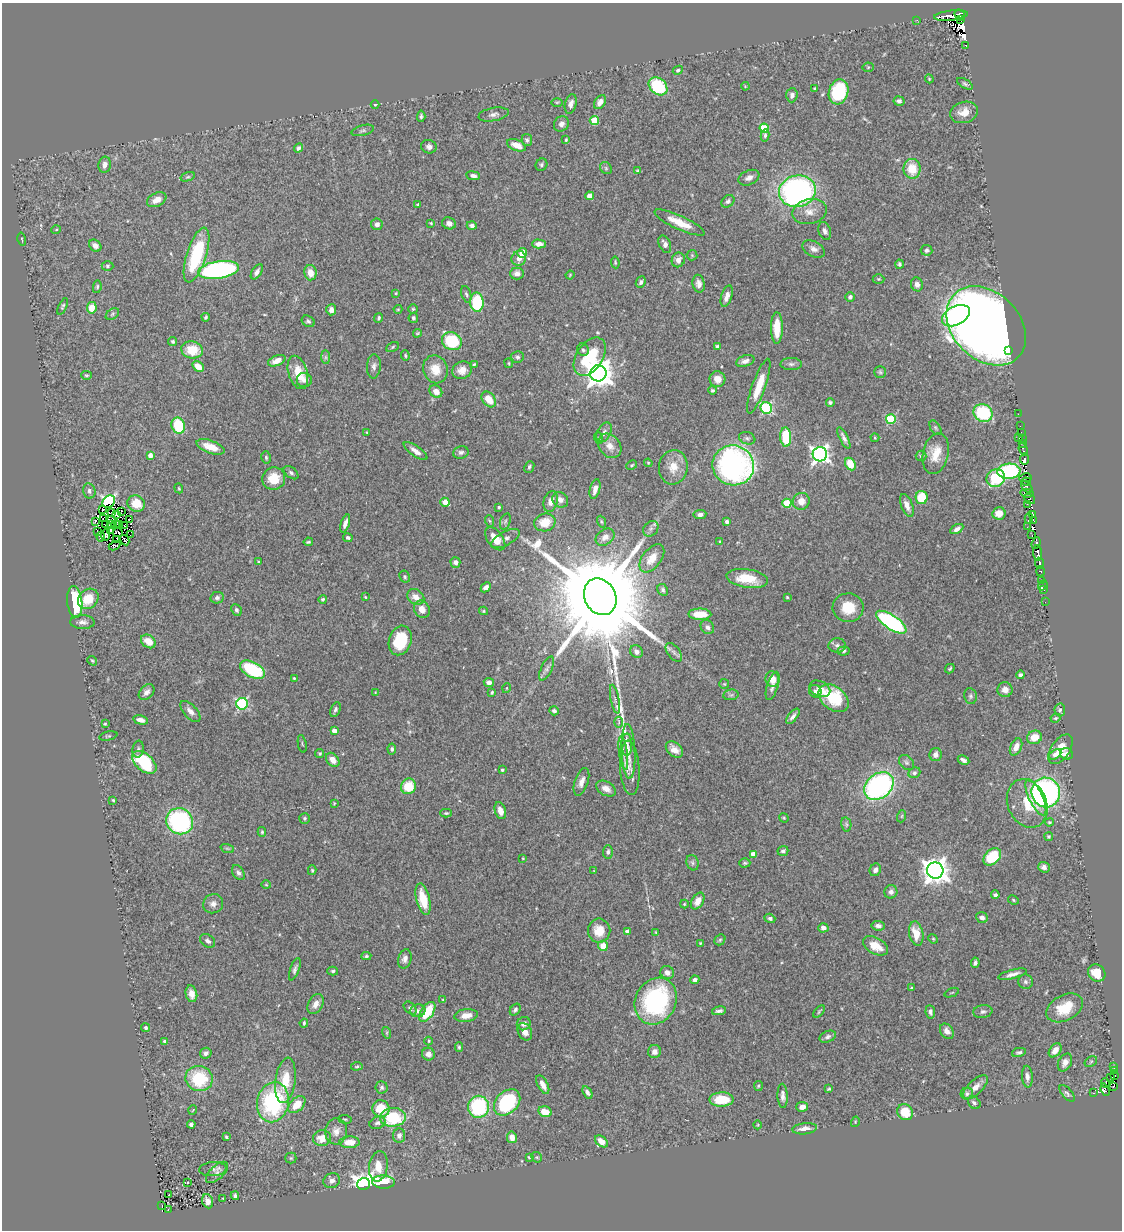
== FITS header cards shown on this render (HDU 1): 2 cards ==
NAXIS1  =                 1120
NAXIS2  =                 1228

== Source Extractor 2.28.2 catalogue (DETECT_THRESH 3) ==
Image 1120 x 1228 px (HDU 1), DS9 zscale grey, 1 PNG px = 1 image px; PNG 1124 x 1232 px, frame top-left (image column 1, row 1228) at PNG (2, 3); each listed source drawn as its Kron ellipse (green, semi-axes under 4 px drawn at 4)
Background 0.498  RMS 0.033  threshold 0.0992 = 3 sigma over >= 5 px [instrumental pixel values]
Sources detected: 491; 12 with non-positive FLUX_AUTO (blend fragments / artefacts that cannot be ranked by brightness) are neither listed nor drawn; the other 479 listed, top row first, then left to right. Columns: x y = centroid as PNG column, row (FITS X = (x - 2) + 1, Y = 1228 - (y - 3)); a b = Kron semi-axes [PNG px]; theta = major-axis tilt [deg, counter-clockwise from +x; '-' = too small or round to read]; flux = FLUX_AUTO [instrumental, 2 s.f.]
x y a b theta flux
960 15 6 4 -55 290
951 16 17 5 6 740
917 20 3 2 - 3.4
960 20 2 2 - 150
966 45 3 3 - 33
868 67 5 5 - 2.7
678 70 5 4 - 3.7
929 79 4 3 - 2
965 84 8 4 -30 4.8
658 86 10 8 -42 130
745 86 4 3 - 1.9
814 89 3 2 - 2.2
838 92 13 9 74 150
792 95 7 5 86 8.5
899 101 5 4 - 8.5
557 102 6 4 1 2.6
600 102 8 5 56 14
571 104 10 5 77 11
375 105 4 3 - 1.9
964 112 14 10 17 27
494 114 15 6 10 10
421 116 6 3 85 4.8
594 120 4 4 - 60
561 124 8 7 - 11
764 128 5 4 - 84
363 130 11 5 14 5.3
765 135 6 4 79 4.1
527 140 6 5 - 5.3
566 140 3 3 - 2.6
517 145 10 5 -22 25
429 147 8 6 -16 8.2
299 148 4 4 - 6
105 165 8 6 80 12
541 165 6 5 - 4.3
606 168 6 5 - 4.3
912 169 10 8 -87 49
638 171 3 3 - 2.6
473 176 7 4 -8 8.2
188 177 7 4 18 4.1
749 178 11 7 23 12
797 191 18 15 12 670
589 196 4 4 - 15
157 200 10 6 26 18
728 201 7 5 43 5.5
418 205 4 3 - 2.8
809 211 17 12 13 26
431 223 4 3 - 2.2
449 223 7 6 - 9.1
680 223 27 7 -25 40
377 224 6 5 - 9.4
472 225 5 4 - 8.2
56 230 5 3 - 1.9
825 231 9 6 -71 8
22 239 7 3 -77 2.1
539 244 7 4 -2 12
665 244 9 5 -66 9.3
95 246 7 5 -41 9.8
814 249 12 7 -27 12
927 250 6 5 - 6.1
522 253 5 5 - 44
196 255 28 9 72 170
692 255 5 5 - 2.8
519 258 7 7 - 14
678 260 7 6 - 13
615 262 6 3 -81 2.6
900 264 4 4 - 4.7
107 266 6 4 -1 3.7
218 270 21 8 9 440
257 272 8 4 58 8.6
310 273 8 6 -78 22
517 274 7 6 - 11
570 275 4 3 - 1.9
878 279 6 5 - 3.5
641 282 6 4 66 5.4
699 284 9 6 -80 11
917 284 7 6 - 9.6
97 287 6 4 80 3.3
396 293 4 3 - 1.9
466 294 8 5 -74 4.8
727 296 11 5 72 14
850 297 5 4 - 5.7
477 302 9 6 -89 120
63 306 9 4 64 3.7
92 308 6 5 - 35
398 309 4 4 - 2.2
413 309 4 4 - 3
331 310 5 5 - 11
112 314 7 5 38 4.4
956 316 15 9 26 190
206 317 4 3 - 3.2
379 318 5 3 - 3.4
413 318 5 4 - 5.2
308 321 7 5 -31 4.5
986 326 45 33 -45 3700
777 328 16 6 89 51
417 333 4 3 - 2.5
452 341 10 9 - 100
173 342 5 4 - 3.8
393 347 7 4 29 3.5
717 347 4 4 - 9.1
192 350 11 8 -9 54
583 350 6 5 - 4.5
1009 351 3 2 - 33
405 356 5 4 - 3
326 357 7 4 -90 4.3
517 357 6 6 - 5.3
590 357 21 13 57 130
277 361 9 5 22 17
745 361 9 5 18 10
509 363 5 2 - 2.1
474 364 4 2 - 2.7
791 364 11 6 0 7.1
198 366 6 4 -32 25
374 366 12 7 86 9.4
435 369 14 12 -70 36
462 370 10 8 25 18
298 372 17 9 -73 44
880 372 6 6 - 4
598 373 8 8 - 2900
86 375 5 4 - 3
717 379 8 8 - 21
304 380 7 7 - 11
759 386 29 6 70 51
712 390 4 4 - 3.4
436 391 7 6 - 19
489 399 9 6 -50 33
830 402 4 4 - 3.6
766 408 6 5 - 220
983 413 10 8 -32 170
1018 414 2 2 - 4.3
891 419 5 5 - 120
178 426 8 6 -71 93
1020 426 2 2 - 1.4
935 428 8 5 -57 4
367 432 4 3 - 2.3
604 432 10 6 62 9.3
1021 432 2 2 - 7.1
786 437 10 5 -87 89
599 438 6 3 -70 2.4
747 438 8 6 -20 5.5
844 438 12 4 -63 8.7
875 438 4 4 - 2.3
1019 438 3 3 - 5.2
1022 439 2 2 - 6.4
1022 443 3 2 - 8
610 446 13 10 -50 22
211 447 15 6 -20 32
1023 449 6 3 -70 38
416 451 14 5 -35 14
461 452 8 6 13 6.2
936 453 21 12 77 43
820 454 7 7 - 950
150 455 4 4 - 15
921 456 5 5 - 3.6
266 457 6 4 -75 3.3
1024 459 5 4 - 140
648 463 4 3 - 2.6
850 464 7 5 -62 39
632 465 5 4 - 2.8
733 465 21 20 - 690
529 467 6 5 - 4.4
673 467 17 14 82 34
1009 471 11 7 5 240
291 473 8 5 -39 5.2
996 478 9 8 - 110
1025 478 6 2 10 20
274 479 11 11 - 46
1026 482 4 2 - 20
1027 487 7 4 -46 120
179 488 5 4 - 2.3
595 489 10 5 75 15
89 491 8 6 -77 7.2
1027 493 7 3 -7 110
922 498 6 6 - 66
1029 499 6 4 -34 99
560 500 8 7 - 12
551 501 11 7 74 16
801 501 8 8 - 21
109 502 7 5 44 330
445 502 5 4 - 25
787 503 4 4 - 84
136 504 9 7 -28 42
1027 504 2 2 - 6.9
907 505 12 6 -69 15
499 507 3 3 - 2.8
103 510 3 2 - 0.34
121 511 4 2 - 1.1
111 513 4 2 - 2
999 513 6 6 - 21
117 515 2 2 - 3.5
700 515 6 4 8 8
1032 515 3 2 - 20
103 519 3 2 - 3
129 519 3 2 - 1.6
1029 519 5 3 - 77
111 520 4 2 - 3.8
95 521 4 3 - 1.2
490 521 6 4 -69 2.9
505 521 8 5 71 5.3
1034 521 3 3 - 36
545 522 11 9 14 43
601 522 6 4 -71 2.9
727 522 4 3 - 6.5
345 523 9 4 72 10
106 524 3 2 - 3.4
111 524 2 2 - 1.2
116 525 4 3 - 2.8
120 525 2 2 - 3.6
125 526 3 2 - 1.5
1027 527 2 2 - 4.1
651 529 8 7 - 7.1
957 529 7 4 30 9.2
110 531 3 3 - 3.5
97 532 3 3 - 1.7
118 532 5 2 - 1.7
106 535 6 3 77 0.24
130 535 4 3 - 6.5
1031 535 3 2 - 20
101 537 5 3 - 0.32
605 537 10 7 36 15
348 538 5 4 - 5.2
117 539 3 2 - 2.3
495 539 13 7 -53 32
506 539 16 7 28 11
125 540 5 2 - 1.6
308 542 4 3 - 3
720 542 4 2 - 1.8
1036 543 6 4 71 360
114 546 6 2 26 3
1038 553 8 4 -85 450
652 558 16 9 52 33
259 562 3 3 - 3.2
455 562 5 5 - 8.9
1039 563 5 3 - 74
1040 571 5 3 - 59
405 577 6 5 - 3.8
747 578 21 9 -8 56
1042 580 4 3 - 32
1043 585 5 3 - 8.3
486 587 5 4 - 12
663 590 6 5 - 5.6
1044 590 3 2 - 8.6
365 597 3 2 - 2.1
416 597 9 7 -34 19
600 597 19 15 -62 62000
787 597 3 3 - 2.2
217 598 7 5 11 6.7
88 599 11 9 45 45
323 599 4 4 - 3.9
75 602 16 7 -84 160
1045 602 3 2 - 1.8
848 608 15 14 - 59
422 609 9 7 -59 18
236 610 6 5 - 5.5
483 611 4 4 - 2.7
700 614 11 5 -1 51
83 622 12 7 -1 9.4
891 622 17 7 -34 330
707 627 7 6 - 8.3
400 640 15 11 74 86
148 641 8 6 -36 28
837 645 8 7 - 7.2
844 651 6 4 7 4.2
636 652 7 6 - 9.8
674 652 11 6 -52 8.9
92 661 5 3 - 2.7
547 669 13 5 64 8.8
950 669 5 3 - 3
252 670 13 7 -28 150
1021 675 4 4 - 4.8
294 678 3 3 - 2.1
772 679 8 6 -79 23
489 682 5 4 - 10
724 684 5 5 - 2.6
773 686 14 5 72 12
507 688 5 3 - 1.8
820 689 11 7 -25 16
1005 690 7 7 - 17
815 691 6 6 - 6.6
147 692 9 6 45 10
375 692 3 3 - 1.6
492 692 3 3 - 2.8
731 695 8 5 7 4.8
970 696 8 6 -81 5.6
834 698 17 11 -38 96
615 699 15 4 -79 7.8
242 704 6 6 - 230
335 710 8 4 68 5.4
1060 710 6 5 - 4.9
190 711 13 6 -47 13
554 711 5 4 - 4.9
793 716 9 4 51 7.5
1056 718 5 3 - 2.7
141 720 7 4 -14 12
619 722 5 3 - 2.7
105 724 4 3 - 2.5
334 731 4 4 - 17
108 736 9 4 13 3.2
1034 737 7 6 - 33
302 744 9 2 -79 2.5
627 745 11 5 89 7.4
1016 747 9 5 66 16
138 749 8 5 81 5.4
392 749 5 4 - 5.7
1060 749 17 9 56 43
674 750 10 6 -40 17
628 751 27 7 -88 24
320 753 5 4 - 3.6
623 753 17 3 -82 7.7
1067 754 6 5 - 8
935 755 6 6 - 10
1055 755 7 3 31 6.4
333 760 8 6 -48 19
963 760 6 4 -27 7
144 762 14 8 -42 150
906 763 8 6 -45 5.5
630 768 27 9 -86 23
502 770 3 3 - 2.9
914 773 6 5 - 5.1
581 782 14 6 71 15
408 786 8 7 - 60
879 786 16 12 39 460
606 789 10 7 -29 17
1046 793 15 14 - 560
1036 797 19 7 -65 63
113 800 4 3 - 2.4
334 803 3 3 - 1.9
1027 804 25 19 -65 66
500 811 9 5 -72 16
446 813 6 4 0 3.1
902 816 6 4 71 2.5
305 818 5 5 - 3.7
784 818 5 4 - 2.4
180 821 14 12 -33 340
1049 822 4 3 - 2.7
846 824 7 5 -80 5.3
262 832 5 4 - 3.3
1049 837 4 4 - 3.2
227 848 7 4 -19 3.5
783 851 5 4 - 5.5
608 852 7 5 85 4.8
753 854 4 4 - 20
992 857 10 7 43 98
523 858 3 2 - 1.7
692 863 8 6 -73 5.3
745 863 5 4 - 3.3
1044 867 6 5 - 9
312 870 5 4 - 2.7
875 870 6 5 - 9.1
594 871 3 3 - 1.5
935 871 8 8 - 2500
238 873 8 5 -57 7.6
266 885 5 3 - 2
891 892 7 6 - 8.8
995 895 4 3 - 4.9
423 899 16 7 -76 48
1013 900 5 4 - 2.9
698 901 9 6 61 19
213 904 10 9 - 13
684 904 4 4 - 2.2
770 918 5 4 - 4.6
982 918 6 5 - 9
878 926 7 5 -8 8.4
823 928 5 4 - 10
599 931 12 11 - 39
627 931 4 4 - 9.1
656 932 3 3 - 1.9
916 934 12 7 -79 37
933 939 5 4 - 2.8
720 940 6 5 - 3.7
208 941 8 6 -36 8.2
700 943 4 3 - 2.3
603 946 5 5 - 32
875 946 13 8 -30 34
366 956 5 4 - 3.2
405 959 10 6 76 10
975 963 5 3 - 5.1
295 969 12 4 70 6.6
333 971 5 4 - 4
667 972 7 6 - 13
1097 973 9 8 - 45
1012 974 14 4 14 13
695 980 4 4 - 6.9
1025 982 7 7 - 6.3
912 988 4 3 - 3.6
952 993 7 2 22 2.1
191 994 8 5 -79 16
443 1000 4 4 - 2.5
656 1001 24 20 62 300
316 1004 10 7 62 14
410 1008 7 5 -48 5.3
1064 1008 19 12 28 63
515 1010 7 4 55 5.3
418 1011 7 6 - 7.3
719 1011 7 3 11 6.4
983 1011 9 6 9 6.9
427 1012 11 6 56 72
819 1012 7 3 49 3
930 1012 7 4 -82 6.6
466 1015 12 6 8 21
304 1023 4 3 - 3.5
524 1024 7 6 - 10
146 1028 4 4 - 4.2
947 1031 8 6 -56 14
525 1032 9 6 -63 14
387 1033 6 4 -73 2.4
828 1037 8 5 23 6.8
165 1041 4 3 - 7.2
429 1041 4 3 - 2.1
459 1047 5 4 - 3.7
1055 1050 8 5 52 18
654 1052 6 6 - 13
1019 1052 7 4 12 4.9
206 1053 6 5 - 7.8
428 1054 6 6 - 13
1065 1062 9 6 63 12
1091 1062 7 4 31 3.6
357 1066 6 3 5 2.8
1114 1066 3 3 - 9.7
1114 1071 4 3 - 67
1115 1075 3 2 - 1.3
1027 1077 11 5 -85 9.9
199 1078 14 12 -18 120
1110 1078 3 3 - 24
285 1080 23 10 83 52
1106 1083 5 2 - 5.7
543 1085 10 5 -63 16
758 1086 5 4 - 2.6
1113 1086 4 2 - 43
382 1087 6 6 - 5.7
975 1087 15 7 44 18
829 1089 4 3 - 3.2
1105 1090 6 2 -68 14
587 1092 7 4 -55 7
1067 1093 10 5 -50 5.6
1094 1093 3 2 - 6.1
967 1094 6 6 - 5.4
783 1096 12 5 -88 10
721 1100 12 7 1 57
273 1102 20 15 78 250
507 1102 15 11 45 200
974 1103 7 5 -47 6.5
297 1105 10 6 43 38
478 1107 11 10 - 200
802 1107 6 5 - 13
381 1109 9 8 - 59
193 1110 5 3 - 1.7
545 1112 7 5 -15 29
905 1112 8 7 - 47
393 1117 13 9 4 130
345 1119 6 3 -7 2.8
855 1122 5 3 - 2.2
377 1123 8 6 22 6.3
191 1124 4 4 - 5.7
758 1125 4 3 - 1.8
805 1129 12 5 6 16
336 1131 13 11 85 18
399 1135 7 6 - 9.5
226 1137 3 3 - 2.9
512 1137 6 5 - 21
322 1138 9 8 - 28
601 1141 7 5 -41 19
349 1142 10 5 1 31
529 1157 4 4 - 2.7
537 1157 6 5 - 3.3
291 1158 5 5 - 3.2
378 1166 15 9 82 36
213 1169 13 7 4 9.4
217 1172 14 6 42 8.7
332 1181 8 7 - 8.9
187 1182 3 3 - 16
383 1182 11 6 -3 85
363 1184 6 6 - 1400
169 1195 2 2 - 1.2
235 1196 4 3 - 5
223 1199 4 3 - 1.7
208 1201 7 5 -68 14
162 1205 3 2 - 1.9
168 1209 3 2 - 4.2
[12 non-positive-flux detections neither listed nor drawn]